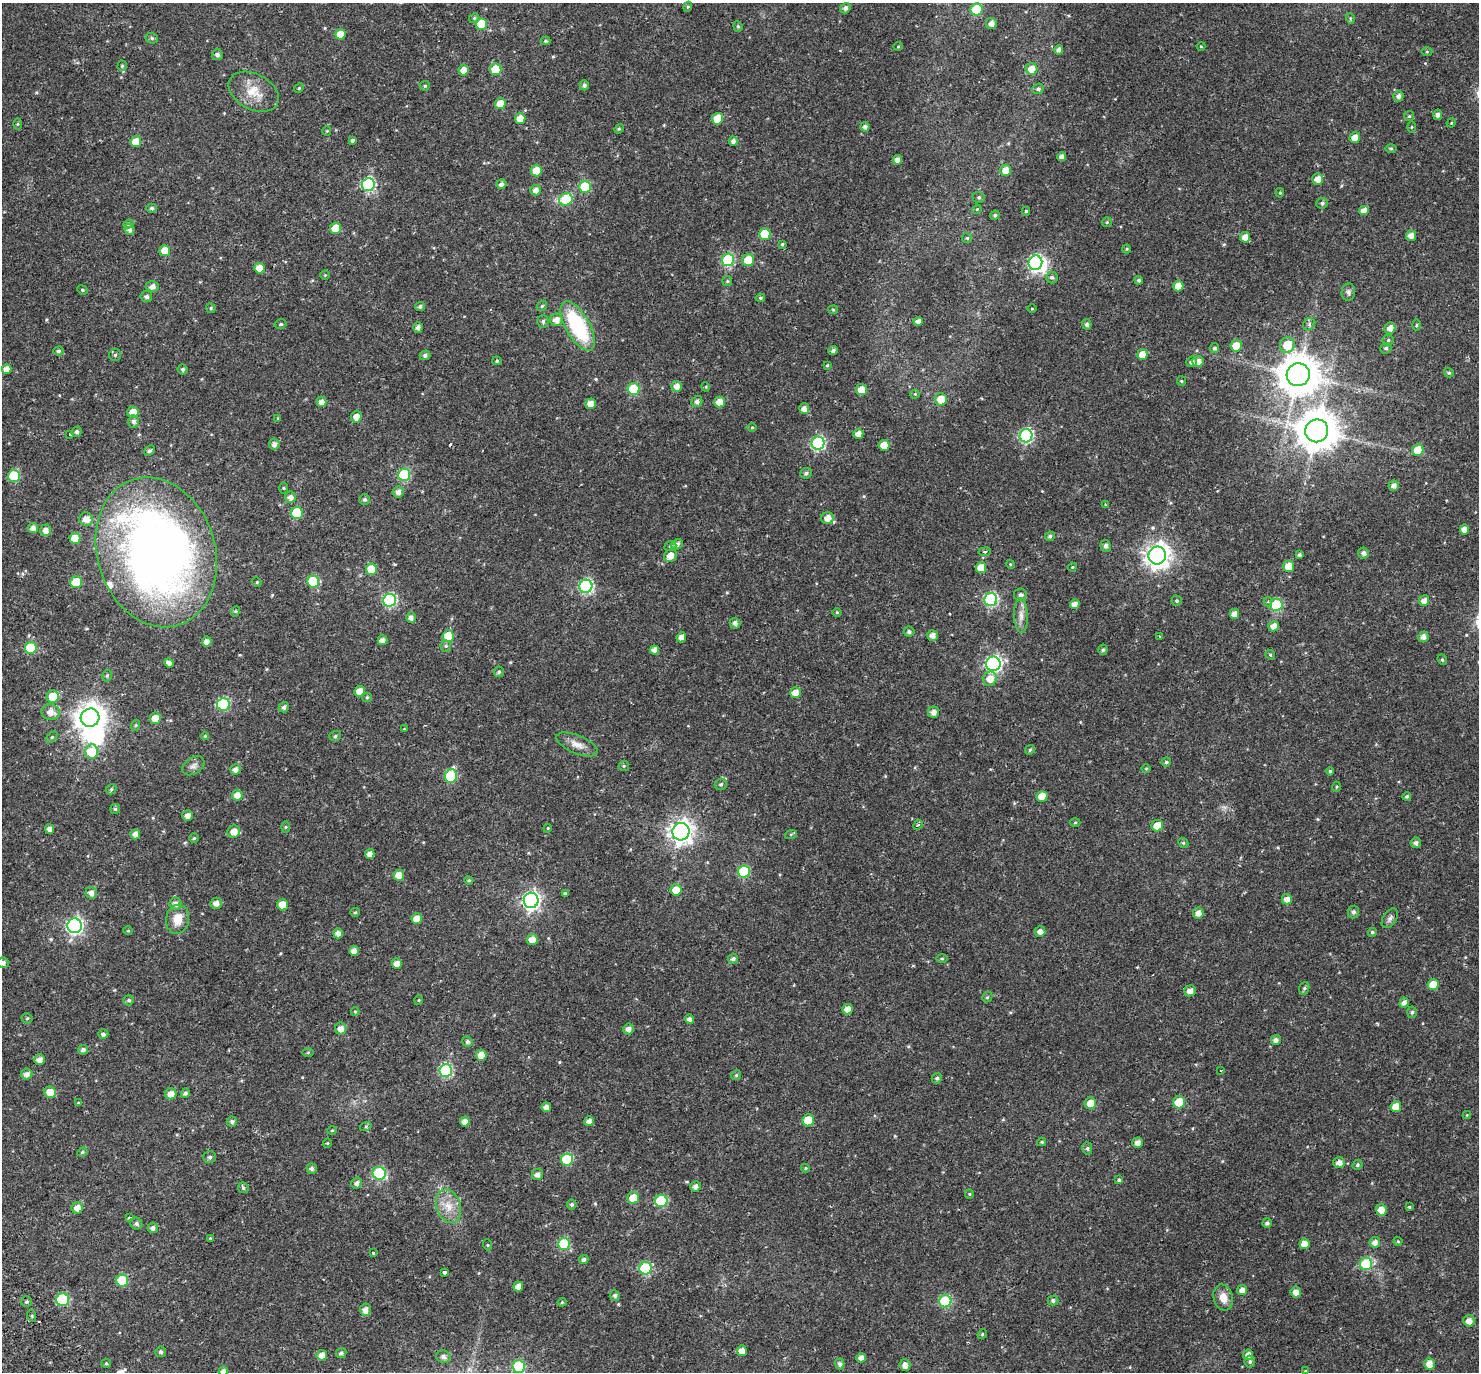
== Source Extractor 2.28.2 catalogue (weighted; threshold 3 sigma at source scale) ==
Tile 7 of 4 x 4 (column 3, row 2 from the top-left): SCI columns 3024-4500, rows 2960-4329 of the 6051 x 5978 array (HDU 1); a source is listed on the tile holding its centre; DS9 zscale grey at full resolution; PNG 1481 x 1374 px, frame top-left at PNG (2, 3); each listed source drawn as its Kron ellipse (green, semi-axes under 4 px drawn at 4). Shown black and unused: <1% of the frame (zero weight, under 2 of 3 exposures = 5% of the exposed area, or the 3 px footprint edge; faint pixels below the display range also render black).
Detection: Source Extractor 2.28.2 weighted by HDU 2 'WHT'; one run over the whole footprint, this tile lists its part. Background 0.0628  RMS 0.0047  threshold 0.0209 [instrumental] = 3 sigma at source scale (4.5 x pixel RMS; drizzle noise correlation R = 1.50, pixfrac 1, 0.0396/0.0396 arcsec/px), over >= 5 px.
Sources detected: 408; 1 too faint to see at this stretch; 3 inside a brighter object's white glare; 2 cosmic-ray / hot-pixel residue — neither listed nor drawn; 2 inside a brighter listed object's ellipse — not listed separately; the other 400 listed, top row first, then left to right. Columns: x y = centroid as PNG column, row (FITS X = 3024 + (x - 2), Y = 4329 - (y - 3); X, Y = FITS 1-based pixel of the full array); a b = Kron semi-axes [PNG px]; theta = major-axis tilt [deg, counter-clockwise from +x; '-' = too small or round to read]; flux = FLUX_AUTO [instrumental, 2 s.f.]
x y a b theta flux
688 7 5 4 - 0.55
845 8 5 5 - 1.4
977 9 6 6 - 18
474 18 5 4 - 0.59
1350 18 5 3 - 0.45
991 23 5 5 - 2.3
481 24 6 5 - 12
738 26 5 4 - 0.67
340 34 5 5 - 6
152 38 6 5 - 0.74
545 41 5 4 - 0.63
1201 46 4 4 - 0.4
898 47 5 3 - 0.36
1059 50 4 4 - 1.6
1427 52 5 3 - 0.46
217 55 5 5 - 1.4
122 66 5 4 - 0.62
496 69 6 5 - 14
1032 69 6 6 - 4.7
464 70 5 5 - 3.1
584 85 5 4 - 1.2
425 86 5 4 - 0.55
299 88 5 4 - 0.52
1038 89 6 5 - 0.94
254 92 27 17 -28 9.1
1398 96 5 5 - 1.8
500 104 5 5 - 6.5
1438 115 5 4 - 1.4
1409 116 5 5 - 0.58
520 119 5 5 - 5.4
717 119 6 5 - 9.5
1451 123 5 3 - 0.42
18 124 5 4 - 0.47
865 127 4 4 - 1.2
1411 127 5 3 - 0.4
619 129 5 4 - 0.5
327 131 4 4 - 0.4
1355 138 5 5 - 4.2
352 140 4 3 - 0.86
733 141 5 4 - 1.7
136 142 5 5 - 7.5
1391 148 6 4 0 0.58
1062 157 4 4 - 2.1
897 160 5 4 - 2.5
1006 170 6 5 - 4.8
536 171 5 5 - 7.1
1318 179 5 5 - 3.6
501 184 5 4 - 1.7
368 185 6 6 - 56
585 187 6 6 - 18
536 190 5 5 - 2.2
1280 193 5 4 - 0.54
979 197 6 5 - 0.78
566 199 7 6 - 19
1322 203 6 5 - 1
151 208 5 4 - 0.87
977 209 5 4 - 0.43
1026 211 4 3 - 0.6
1364 211 5 4 - 3
995 215 5 4 - 0.91
1107 222 5 5 - 0.59
128 224 5 4 - 0.87
336 228 5 5 - 7.2
129 229 5 5 - 1.6
765 234 6 5 - 11
1411 236 5 5 - 2.9
1245 237 5 5 - 3.8
967 238 5 5 - 0.61
782 244 4 3 - 0.55
1127 249 4 4 - 0.4
165 251 5 5 - 6
728 260 6 6 - 35
748 260 6 6 - 9.1
1035 263 7 7 - 81
259 268 5 5 - 5
325 275 4 4 - 0.42
1052 277 6 6 - 0.9
1139 280 4 4 - 0.85
727 281 5 4 - 0.54
1178 286 5 5 - 4.7
152 287 6 5 - 2
82 290 5 4 - 0.57
1348 292 9 6 85 1.2
146 296 6 5 - 1.2
760 298 5 4 - 0.62
420 306 5 4 - 0.91
542 306 6 4 45 0.57
211 308 5 4 - 0.59
1032 309 4 3 - 0.34
833 310 5 4 - 0.45
556 320 6 6 - 3.1
543 321 6 6 - 0.95
918 321 4 4 - 2.2
281 324 6 4 14 0.72
1087 324 5 4 - 1.1
1309 324 7 5 50 0.95
1416 325 6 4 89 0.52
578 326 27 12 -60 37
418 327 5 4 - 1.6
1390 328 6 5 - 2.7
1388 340 5 5 - 0.75
1287 345 8 7 - 9.1
1236 346 6 6 - 6.2
1215 348 5 4 - 0.93
1386 348 6 5 - 0.87
833 350 5 4 - 1.1
58 351 5 4 - 0.75
1142 354 5 5 - 4.5
115 355 6 6 - 0.79
425 355 5 4 - 1.2
497 361 4 4 - 0.54
1192 362 6 5 - 1.3
1198 362 5 5 - 3.2
827 365 3 2 - 0.45
7 369 5 4 - 2.7
183 369 5 5 - 0.94
1449 373 5 4 - 0.65
1298 375 11 11 - 1200
1181 381 5 4 - 0.49
677 386 5 5 - 2.5
706 387 5 3 - 0.34
634 389 6 6 - 22
861 390 5 5 - 4
915 394 4 4 - 0.46
941 399 6 6 - 5.7
697 401 6 5 - 1.5
322 402 5 5 - 2.5
720 402 5 5 - 4.2
590 404 5 5 - 3.6
804 409 5 5 - 2.2
133 412 5 5 - 4.9
356 417 6 5 - 2.9
278 418 4 4 - 0.35
134 421 6 5 - 1.6
752 427 5 3 - 0.4
1317 431 12 11 - 1200
77 432 5 5 - 1
858 434 5 5 - 3
70 435 3 3 - 1
1026 436 7 6 - 60
818 443 6 6 - 58
274 444 5 5 - 1.9
884 445 5 5 - 6.9
1418 450 6 5 - 8.3
149 451 6 4 42 0.97
806 473 6 5 - 0.99
404 475 6 6 - 36
14 476 6 6 - 22
1394 486 5 5 - 2
283 488 6 4 -89 0.51
398 492 5 5 - 2.1
290 497 5 5 - 2.2
365 499 5 5 - 0.97
1106 505 4 3 - 0.91
297 513 6 6 - 21
827 518 6 6 - 3.8
86 519 7 7 - 3.2
33 528 5 5 - 2.2
46 530 5 5 - 2.7
1464 530 5 4 - 3.2
1050 536 5 4 - 0.79
75 538 5 5 - 6.2
677 544 6 5 - 1.4
670 546 6 4 20 0.7
1106 546 6 5 - 1.4
156 552 76 59 -73 330
985 552 6 3 8 0.43
1363 553 5 5 - 1.4
670 555 7 6 - 4.1
1157 555 9 8 - 340
1299 555 4 3 - 0.95
1010 564 4 3 - 0.37
1289 566 5 5 - 6.5
1072 567 4 4 - 0.38
981 568 5 5 - 5.8
371 569 6 5 - 9.8
313 581 6 6 - 22
76 582 6 6 - 16
257 582 5 4 - 0.51
586 586 6 6 - 65
1020 595 6 6 - 1.3
389 600 6 6 - 53
991 600 6 6 - 57
1177 601 5 5 - 0.63
1424 601 5 5 - 2.8
1268 602 4 4 - 0.84
1075 604 5 4 - 2.5
1277 605 6 6 - 31
236 611 5 3 - 0.42
837 612 5 3 - 0.35
1234 614 5 5 - 3
1021 615 17 7 -87 2.9
411 617 5 5 - 1.8
735 623 5 5 - 1.8
1274 626 5 5 - 3.1
909 632 5 5 - 0.85
932 635 5 5 - 2.6
448 636 6 5 - 10
681 637 5 4 - 2.4
1160 637 3 3 - 0.55
1423 637 5 5 - 2.1
382 640 5 5 - 2.5
207 642 5 5 - 2.2
446 646 6 5 - 0.75
31 648 6 6 - 20
654 650 5 4 - 2.4
1103 650 5 4 - 0.71
1270 655 5 4 - 0.56
1442 660 5 4 - 0.69
169 663 5 4 - 2.4
993 664 7 7 - 100
499 672 5 5 - 0.73
107 676 6 4 74 0.67
990 679 7 6 - 4.1
359 691 5 5 - 5.1
795 693 5 5 - 4.6
53 697 6 6 - 8.7
367 697 5 4 - 0.53
223 704 6 6 - 40
284 707 5 5 - 1.3
51 712 9 8 - 3.4
934 712 5 5 - 2.4
90 718 9 9 - 540
155 718 6 5 - 4.9
136 725 5 3 - 0.47
404 729 4 3 - 0.34
205 736 4 4 - 0.53
335 736 6 4 18 0.77
52 737 6 4 45 0.65
577 744 22 9 -23 4
1030 750 5 4 - 0.53
91 752 7 6 - 12
1166 762 5 4 - 0.7
193 766 12 8 34 1.8
624 766 5 5 - 0.56
1146 768 5 3 - 0.4
235 770 5 5 - 2.2
1330 771 4 4 - 0.55
451 776 7 6 - 27
721 784 6 5 - 0.77
1336 787 5 3 - 0.43
111 789 5 4 - 0.57
237 795 5 5 - 3.5
1042 796 5 5 - 7.1
1407 796 4 4 - 0.8
115 809 5 5 - 0.61
188 815 5 5 - 2.4
1075 823 5 3 - 0.46
918 825 5 4 - 0.74
1157 826 6 5 - 5.9
286 827 6 4 89 0.47
548 828 4 3 - 0.35
50 829 4 4 - 2.1
234 832 6 6 - 3.7
681 832 9 8 - 300
135 834 5 5 - 2.1
791 834 6 4 18 0.52
194 838 5 4 - 0.61
1183 843 5 5 - 0.66
1416 843 5 5 - 1.4
370 854 5 4 - 2.4
744 872 6 6 - 24
399 875 5 5 - 4.4
469 880 4 3 - 0.53
676 890 6 5 - 6.7
91 893 6 5 - 2.2
565 893 4 3 - 1.8
1287 899 5 5 - 2.6
531 900 8 7 - 150
216 903 6 5 - 2.2
176 904 6 6 - 2.5
282 905 5 5 - 6.9
355 912 5 4 - 0.5
1353 912 6 5 - 1.3
1198 913 5 5 - 2.9
1390 918 11 6 57 1.4
178 919 15 11 80 6.1
417 919 5 5 - 5
75 926 7 7 - 110
128 931 5 3 - 0.36
1040 932 5 5 - 2.3
1372 932 4 4 - 0.67
338 933 5 5 - 2.4
532 940 5 5 - 4.5
354 951 5 5 - 2.6
733 959 5 5 - 1.2
942 959 5 4 - 0.49
3 963 5 5 - 1.7
397 964 5 5 - 2.9
1433 985 5 5 - 7.4
1304 988 6 5 - 0.77
1190 991 6 5 - 2.7
987 997 5 4 - 0.56
129 1000 5 5 - 0.81
419 1000 5 3 - 0.34
1404 1003 5 4 - 1.8
847 1009 5 5 - 3.1
355 1012 4 4 - 0.46
1412 1012 5 5 - 0.81
27 1018 5 5 - 0.57
689 1019 4 4 - 1.8
341 1029 6 6 - 2.6
628 1029 5 5 - 2.2
103 1034 5 5 - 1.1
1276 1040 5 4 - 1.7
467 1042 5 5 - 0.92
83 1050 5 5 - 1.3
308 1052 6 4 1 0.46
481 1055 5 5 - 4.3
39 1060 5 5 - 2.5
446 1070 6 6 - 44
1221 1070 2 2 - 0.39
27 1074 6 5 - 1.9
736 1075 5 4 - 0.67
937 1078 5 5 - 0.91
50 1092 6 5 - 6.3
185 1093 5 4 - 0.95
171 1094 5 5 - 3.4
78 1102 3 2 - 0.41
1179 1102 6 6 - 15
1090 1103 6 5 - 5.9
546 1107 5 4 - 2.3
1396 1107 5 5 - 5.9
1467 1115 4 4 - 0.36
808 1120 6 6 - 10
232 1121 5 5 - 0.95
465 1121 5 5 - 2.9
589 1121 5 4 - 2.2
366 1126 6 4 19 0.53
332 1130 5 3 - 0.39
1042 1142 4 4 - 0.5
327 1143 4 4 - 0.4
1138 1143 5 5 - 2.2
1087 1148 6 5 - 0.84
82 1152 5 4 - 0.63
210 1157 6 6 - 1
567 1159 6 6 - 25
1339 1163 6 5 - 2.4
1357 1165 5 4 - 0.69
312 1168 5 5 - 1
805 1168 4 4 - 0.44
379 1173 6 6 - 37
537 1174 6 5 - 1.9
1119 1180 4 3 - 1.9
357 1183 6 5 - 1.4
695 1187 5 5 - 1.8
243 1188 6 5 - 0.68
969 1194 5 4 - 0.55
633 1198 6 6 - 7.2
661 1201 6 6 - 33
572 1204 5 5 - 0.86
449 1206 17 12 -70 6.3
1409 1207 4 4 - 0.42
77 1208 6 5 - 3.3
1381 1210 6 5 - 3.7
130 1218 3 3 - 1.4
1267 1223 5 4 - 1.2
136 1224 6 5 - 1
153 1228 5 5 - 1.6
210 1238 4 4 - 0.33
1398 1241 4 4 - 0.43
1375 1242 5 5 - 2.1
564 1244 6 6 - 25
1305 1244 5 5 - 4.1
488 1245 5 3 - 0.41
373 1253 4 3 - 0.42
584 1260 5 4 - 1.2
1366 1264 6 6 - 32
646 1268 6 6 - 33
444 1272 3 3 - 2.8
122 1280 6 6 - 19
518 1286 5 4 - 2.8
1242 1290 5 5 - 2.5
1296 1292 5 5 - 3
615 1296 5 5 - 1.1
1223 1298 13 9 -75 4.4
63 1300 6 6 - 39
945 1301 6 6 - 33
1053 1301 5 5 - 0.93
26 1302 5 5 - 0.86
562 1302 4 4 - 0.42
365 1310 6 5 - 2
32 1316 6 3 -72 0.47
1469 1321 6 5 - 2.9
982 1334 5 4 - 0.53
742 1351 5 5 - 3
161 1352 5 5 - 1
341 1353 5 5 - 1.1
322 1355 5 5 - 3.3
1248 1355 5 5 - 2.4
443 1357 7 6 - 1.4
861 1358 5 4 - 2.2
1250 1362 6 5 - 0.89
106 1363 5 4 - 0.51
840 1364 5 5 - 1.1
1429 1364 6 5 - 3.4
905 1365 6 5 - 2.3
519 1366 6 6 - 30
223 1371 5 4 - 1.7
1305 1371 4 3 - 0.35
Overlapping masked pixels (flux is a lower limit): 1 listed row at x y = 156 552
Isophote crosses this tile's border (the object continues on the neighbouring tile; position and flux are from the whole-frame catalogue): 3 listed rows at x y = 3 963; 519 1366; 223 1371